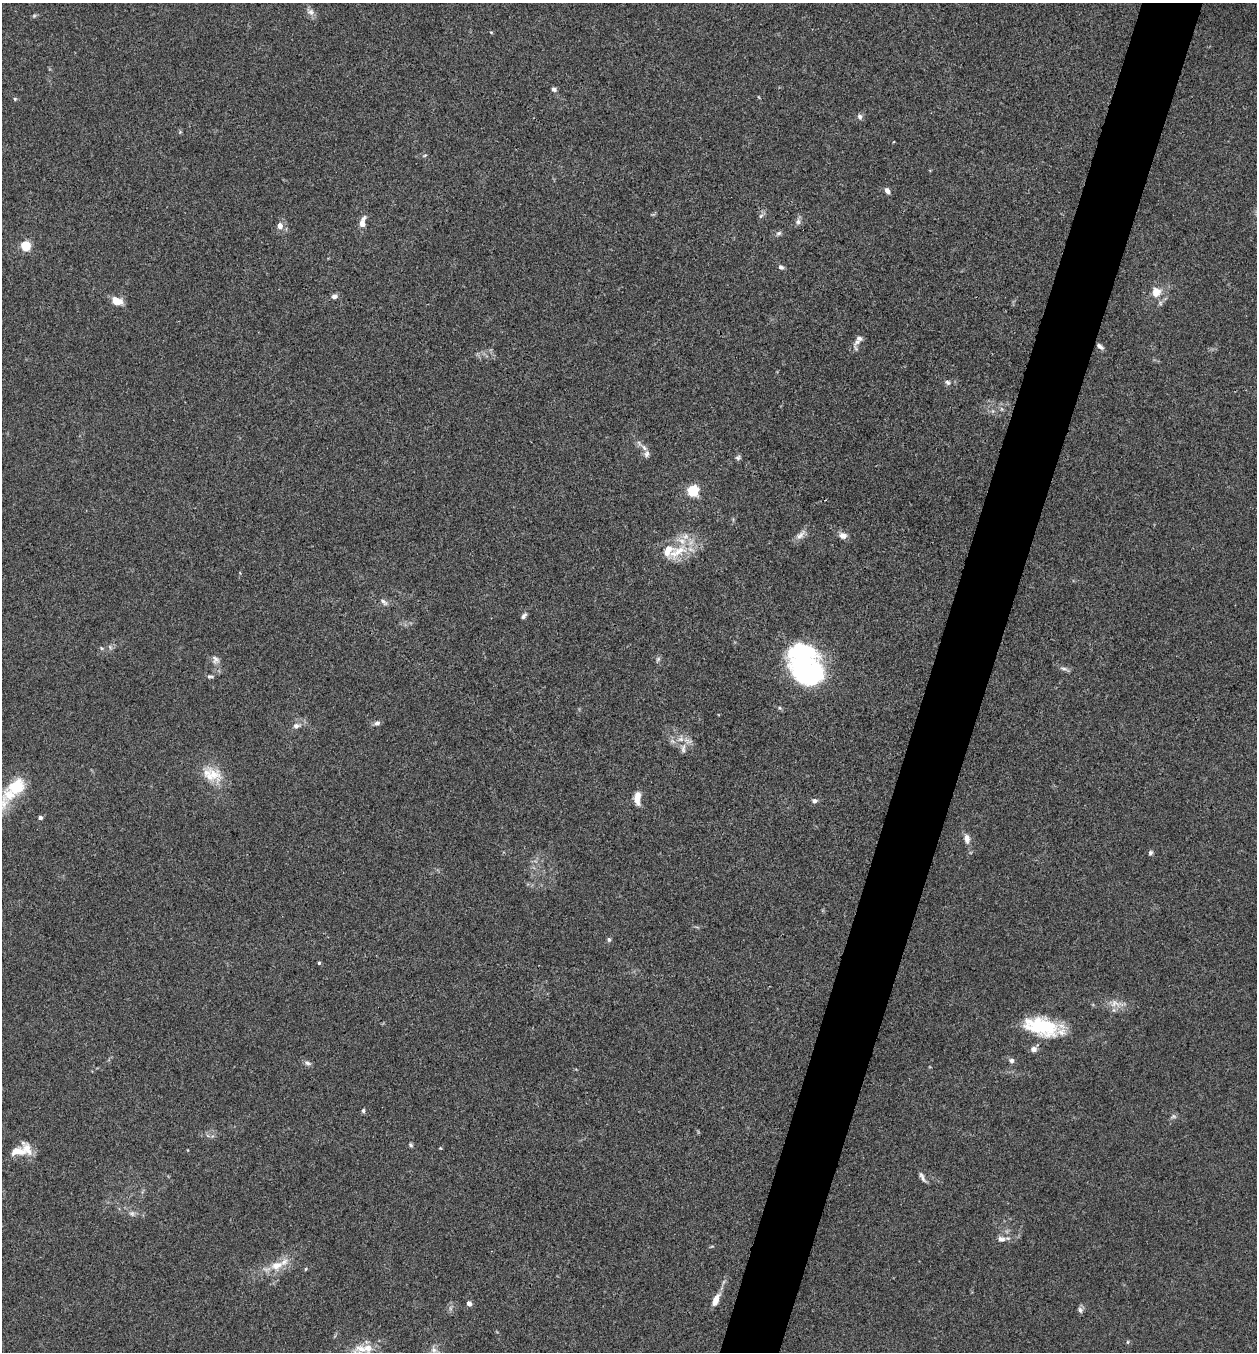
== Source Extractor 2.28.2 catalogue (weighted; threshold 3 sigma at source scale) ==
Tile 10 of 4 x 4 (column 2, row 3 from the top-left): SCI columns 1520-2774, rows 1352-2701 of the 5419 x 5403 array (HDU 1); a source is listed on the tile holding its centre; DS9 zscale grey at full resolution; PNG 1259 x 1354 px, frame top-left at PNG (2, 3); no overlay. Shown black and unused: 5% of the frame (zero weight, under 3 of 4 exposures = <1% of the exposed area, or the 3 px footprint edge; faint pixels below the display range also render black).
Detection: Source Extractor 2.28.2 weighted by HDU 2 'WHT'; one run over the whole footprint, this tile lists its part. Background 0.0288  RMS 0.0045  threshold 0.0202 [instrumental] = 3 sigma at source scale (4.5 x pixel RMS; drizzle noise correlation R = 1.50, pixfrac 1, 0.05/0.05 arcsec/px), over >= 5 px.
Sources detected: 85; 2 too faint to see at this stretch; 1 inside a brighter object's white glare — not listed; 10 inside a brighter listed object's ellipse — not listed separately; the other 72 listed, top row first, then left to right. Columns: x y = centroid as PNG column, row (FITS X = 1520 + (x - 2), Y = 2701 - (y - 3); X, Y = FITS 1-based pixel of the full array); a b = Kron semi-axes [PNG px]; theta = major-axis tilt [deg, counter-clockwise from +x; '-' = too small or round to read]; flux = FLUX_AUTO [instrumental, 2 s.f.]
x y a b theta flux
310 12 12 8 -36 2.3
34 16 6 5 - 0.72
491 32 5 4 - 0.47
554 89 6 5 - 1.5
15 99 5 4 - 0.56
860 116 8 6 -70 1.3
180 132 5 5 - 0.57
425 155 6 3 19 0.49
887 191 7 5 -55 2.1
761 216 7 5 45 1
798 222 8 7 - 1.6
362 223 11 6 74 4.6
280 226 6 5 - 3.7
778 233 8 5 37 1.1
25 246 5 5 - 34
781 267 7 5 -27 1.2
1156 292 11 11 - 5.8
334 296 8 6 -3 1.7
117 301 15 9 -21 4.9
857 342 10 8 33 2.3
1100 346 9 5 -37 1.7
948 382 9 7 -32 1.4
644 447 11 6 -42 2
738 457 8 6 37 1
693 491 5 5 - 54
800 535 18 7 42 3
843 535 11 8 -5 2.7
677 552 41 17 21 16
384 602 12 6 -39 1.6
524 616 9 5 54 1.2
102 648 5 5 - 0.63
658 659 8 6 62 1
215 660 12 9 -57 2.5
806 665 45 28 -59 80
1064 669 17 4 -21 1.5
210 676 9 5 0 1
377 723 8 6 12 1.4
296 726 11 7 14 2.4
681 739 11 8 65 3.1
683 749 15 6 84 2.3
212 774 30 18 -27 11
9 795 56 19 53 19
637 798 14 6 88 5.6
814 801 7 6 - 1.5
40 818 4 4 - 1.9
967 839 13 8 -82 2.8
1150 853 6 5 - 0.92
609 939 7 5 -87 0.88
319 963 4 4 - 0.69
1116 1004 23 10 -9 5.3
1043 1027 44 19 -12 29
1034 1049 10 7 43 2.3
1011 1060 7 6 - 1.3
307 1063 10 6 -22 1.5
363 1111 5 5 - 0.94
1173 1116 9 6 9 1.2
411 1145 6 5 - 0.78
440 1148 4 3 - 0.37
17 1151 22 11 0 6.8
922 1177 15 5 -62 1.8
132 1213 9 7 -10 1.7
1001 1239 12 8 -11 2.4
712 1246 6 3 18 0.51
276 1266 21 13 18 8.5
306 1269 5 3 - 0.43
716 1300 15 6 66 4.7
469 1303 4 4 - 3.1
450 1308 7 4 -90 1.1
1080 1310 8 7 - 1.4
1128 1342 5 5 - 0.63
360 1348 24 15 23 7.9
433 1352 21 9 80 4
Isophote crosses this tile's border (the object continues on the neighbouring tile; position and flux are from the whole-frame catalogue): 3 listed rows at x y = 9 795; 360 1348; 433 1352